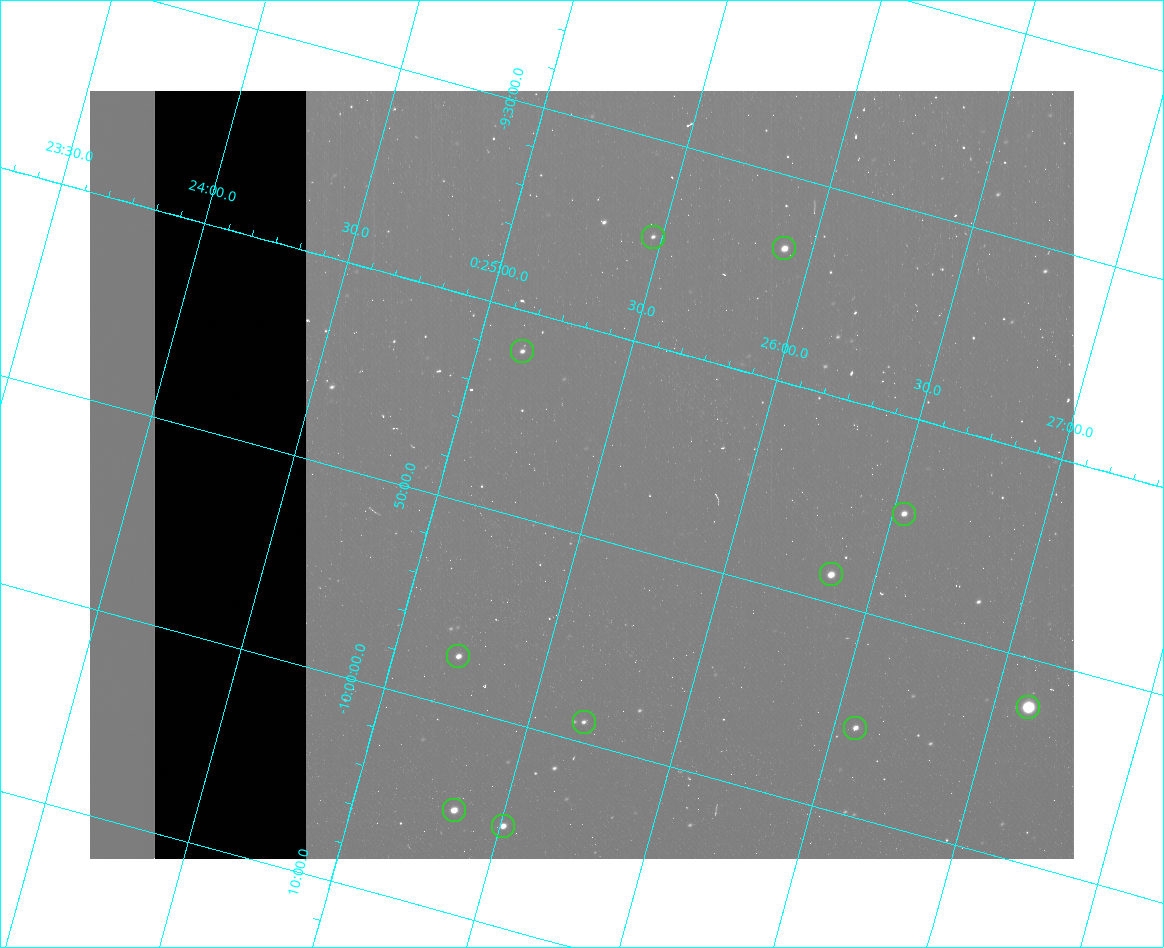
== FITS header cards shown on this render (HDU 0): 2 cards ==
NAXIS1  =                  984 / Size of image - Xaxis
NAXIS2  =                  768 / Size of image - Yaxis

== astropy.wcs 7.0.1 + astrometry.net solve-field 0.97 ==
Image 984 x 768 px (HDU 0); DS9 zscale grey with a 90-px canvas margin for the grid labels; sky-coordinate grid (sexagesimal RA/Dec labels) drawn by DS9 from the SOLVED WCS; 11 Tycho-2 reference stars matched to detected sources circled (green)
Header WCS: none
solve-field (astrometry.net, Tycho-2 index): SOLVED blind (the file carries no WCS)
Solved WCS: RA---TAN-SIP/DEC--TAN-SIP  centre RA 00:25:27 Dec -09:47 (6.36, -9.79 deg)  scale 2.99 arcsec/px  FOV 49.1' x 38.3'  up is -15 deg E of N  parity flipped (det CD > 0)
(file carries no celestial WCS; the grid is the blind solution)
Tycho-2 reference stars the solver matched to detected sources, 11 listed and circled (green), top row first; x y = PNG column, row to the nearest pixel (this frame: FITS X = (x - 90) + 1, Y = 768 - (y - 91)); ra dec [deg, ICRS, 3 dp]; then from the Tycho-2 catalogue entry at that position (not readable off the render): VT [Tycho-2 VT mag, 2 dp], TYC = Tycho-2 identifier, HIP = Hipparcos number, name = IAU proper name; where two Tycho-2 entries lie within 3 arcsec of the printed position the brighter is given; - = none
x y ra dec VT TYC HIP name
653 237 6.368 -9.579 12.43 5262-608-1 - -
784 248 6.477 -9.559 10.11 5262-1019-1 2042 -
522 351 6.287 -9.700 11.71 5262-944-1 - -
904 514 6.634 -9.746 10.71 5262-274-1 - -
831 574 6.588 -9.810 10.04 5262-852-1 - -
458 656 6.304 -9.958 10.74 5262-816-1 - -
1028 707 6.779 -9.873 7.39 5262-848-1 2140 -
584 722 6.420 -9.983 12.17 5262-865-1 - -
855 728 6.643 -9.928 10.91 5262-922-1 - -
454 810 6.334 -10.083 10.47 5265-553-1 - -
503 826 6.378 -10.085 10.44 5265-477-1 - -